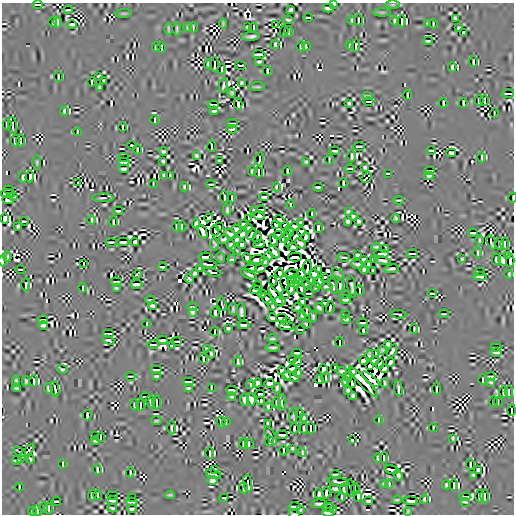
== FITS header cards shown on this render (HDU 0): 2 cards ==
NAXIS1  =                  512
NAXIS2  =                  512

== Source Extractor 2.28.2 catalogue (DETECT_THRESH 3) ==
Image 512 x 512 px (HDU 0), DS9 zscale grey, 1 PNG px = 1 image px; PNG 516 x 516 px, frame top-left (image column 1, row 512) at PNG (2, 3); each listed source drawn as its Kron ellipse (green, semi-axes under 4 px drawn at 4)
Background -6.35e-08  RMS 4.3e-06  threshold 1.29e-05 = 3 sigma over >= 5 px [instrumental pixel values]
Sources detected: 1057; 53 with non-positive FLUX_AUTO (blend fragments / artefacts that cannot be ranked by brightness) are neither listed nor drawn; of the other 1004, the 500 brightest by FLUX_AUTO listed and drawn (504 fainter detections omitted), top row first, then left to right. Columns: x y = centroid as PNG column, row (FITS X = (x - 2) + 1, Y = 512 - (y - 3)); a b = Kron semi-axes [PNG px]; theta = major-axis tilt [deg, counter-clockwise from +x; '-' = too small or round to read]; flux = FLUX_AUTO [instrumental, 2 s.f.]
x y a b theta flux
334 4 3 3 - 3.8e-04
38 5 5 2 - 4.5e-04
393 5 7 3 0 3.8e-04
328 8 6 3 -1 8.7e-04
68 10 4 2 - 4.3e-04
291 10 4 3 - 5.1e-04
382 12 9 3 0 4.0e-04
124 13 8 3 5 4.1e-04
308 17 4 2 - 5.1e-04
455 18 3 3 - 4.2e-04
288 20 5 2 - 4.9e-04
352 20 5 2 - 3.7e-04
358 20 5 2 - 4.9e-04
394 21 4 2 - 5.2e-04
402 21 6 2 90 1.3e-03
53 22 5 2 - 6.1e-04
58 22 6 2 -83 4.1e-04
427 23 3 2 - 4.4e-04
223 24 5 2 - 4.2e-04
276 24 2 2 - 6.3e-04
433 24 4 2 - 5.6e-04
72 25 5 2 - 7.8e-04
188 27 4 2 - 4.2e-04
193 27 5 2 - 4.9e-04
248 27 4 3 - 5.1e-04
253 27 4 2 - 4.5e-04
459 28 4 4 - 5.0e-04
168 29 6 2 -90 4.1e-04
177 29 6 2 -88 4.6e-04
284 31 6 2 76 4.9e-04
289 31 5 2 - 4.6e-04
464 33 4 3 - 4.3e-04
251 36 9 3 6 9.3e-04
428 41 5 2 - 3.7e-04
275 44 5 2 - 4.0e-04
301 46 5 2 - 7.4e-04
306 46 4 2 - 3.7e-04
350 46 4 2 - 3.8e-04
356 46 6 2 85 4.4e-04
156 47 5 3 - 5.8e-04
161 47 5 2 - 3.9e-04
259 54 7 2 0 1.9e-03
259 62 4 3 - 4.8e-04
473 62 5 2 - 4.9e-04
208 64 4 3 - 4.6e-04
214 64 7 2 89 5.5e-04
240 65 5 2 - 1.2e-03
452 67 5 3 - 6.0e-04
222 69 5 2 - 6.4e-04
267 71 5 2 - 4.0e-04
58 76 5 2 - 4.3e-04
99 76 4 3 - 4.2e-04
104 81 4 3 - 4.7e-04
92 82 4 2 - 5.7e-04
241 83 3 3 - 3.7e-04
223 86 7 2 80 5.1e-04
257 87 8 2 2 4.9e-04
99 88 4 3 - 4.3e-04
231 93 4 3 - 3.7e-04
508 94 6 2 -1 5.1e-04
407 95 4 2 - 4.3e-04
367 96 5 2 - 3.7e-04
479 100 5 3 - 7.1e-04
485 100 5 2 - 4.8e-04
368 101 5 2 - 1.4e-03
349 103 3 3 - 4.2e-04
443 103 5 2 - 4.6e-04
463 103 5 2 - 4.0e-04
213 104 6 2 -1 7.5e-04
238 104 6 2 -86 4.5e-04
64 111 4 2 - 4.9e-04
214 111 4 3 - 4.8e-04
494 113 5 2 - 4.3e-04
155 120 5 2 - 6.8e-04
232 123 5 2 - 4.2e-04
7 124 5 3 - 9.1e-04
13 125 8 2 -84 5.5e-04
122 127 4 2 - 3.7e-04
232 129 5 2 - 4.2e-04
77 132 4 2 - 3.9e-04
15 141 6 3 -88 8.7e-04
21 141 6 2 -90 4.7e-04
132 145 4 2 - 5.3e-04
211 146 5 2 - 4.0e-04
359 146 6 2 1 7.1e-04
137 150 5 2 - 3.8e-04
431 150 4 2 - 4.3e-04
163 151 4 3 - 4.3e-04
335 151 5 2 - 5.5e-04
451 153 5 3 - 7.6e-04
196 155 4 3 - 4.8e-04
352 156 6 2 90 6.6e-04
124 157 5 2 - 6.3e-04
482 157 5 2 - 4.8e-04
259 159 7 2 82 4.4e-04
329 159 5 2 - 4.5e-04
163 161 3 3 - 4.3e-04
220 161 3 3 - 3.8e-04
37 162 7 3 -89 3.9e-04
124 162 6 2 0 4.4e-04
306 162 4 3 - 4.3e-04
365 167 4 3 - 4.0e-04
350 168 5 2 - 4.8e-04
124 169 5 3 - 7.7e-04
252 171 5 3 - 4.9e-04
287 171 5 2 - 4.2e-04
430 171 5 2 - 4.5e-04
258 172 6 2 -90 7.2e-04
388 173 4 2 - 4.5e-04
164 175 4 3 - 5.1e-04
171 175 3 3 - 4.1e-04
429 176 4 3 - 5.0e-04
23 177 5 3 - 6.3e-04
30 177 5 2 - 1.4e-03
366 178 6 2 45 4.1e-04
78 182 2 2 - 4.3e-04
343 183 5 2 - 5.0e-04
153 184 4 2 - 3.8e-04
211 184 5 2 - 4.0e-04
184 187 4 2 - 3.9e-04
276 187 4 2 - 4.2e-04
318 187 5 2 - 4.8e-04
8 189 5 2 - 4.4e-04
8 193 7 2 -2 1.0e-03
14 196 3 2 - 3.8e-04
224 197 6 2 -83 6.3e-04
264 197 5 3 - 7.8e-04
103 198 11 2 0 7.2e-04
232 198 5 2 - 5.5e-04
513 198 5 2 - 5.2e-04
8 200 6 3 -6 4.5e-04
399 200 5 2 - 4.2e-04
290 205 4 2 - 4.1e-04
227 210 6 3 -86 5.9e-04
254 210 3 3 - 4.9e-04
261 210 4 2 - 4.2e-04
118 211 5 2 - 3.9e-04
348 211 4 3 - 3.9e-04
312 214 4 2 - 4.1e-04
259 216 5 4 - 5.2e-04
353 216 4 3 - 5.5e-04
5 218 5 3 - 1.1e-03
208 218 4 3 - 6.2e-04
395 218 4 3 - 4.5e-04
249 219 3 2 - 5.3e-04
92 220 5 2 - 3.8e-04
279 220 5 3 - 5.0e-04
24 221 4 2 - 7.0e-04
348 221 4 3 - 4.2e-04
358 221 4 3 - 4.3e-04
113 222 5 2 - 4.2e-04
301 222 4 3 - 5.1e-04
196 224 5 3 - 5.5e-04
243 224 4 3 - 4.6e-04
276 225 4 3 - 7.7e-04
18 226 4 3 - 4.5e-04
177 226 5 2 - 1.1e-03
182 226 5 2 - 4.7e-04
285 226 4 3 - 4.5e-04
295 226 5 3 - 4.4e-04
219 227 3 2 - 6.6e-04
248 228 4 4 - 7.8e-04
318 228 5 3 - 1.7e-03
236 229 5 4 - 7.2e-04
215 230 5 2 - 8.8e-04
289 231 5 3 - 6.4e-04
301 231 4 3 - 1.0e-03
202 232 7 3 -67 1.2e-03
473 233 5 2 - 3.9e-04
230 234 7 3 -27 4.6e-04
242 234 5 4 - 9.8e-04
252 234 6 2 64 4.6e-04
278 235 4 3 - 6.6e-04
287 235 2 2 - 1.9e-03
306 237 5 3 - 9.0e-04
257 238 6 2 82 4.4e-04
285 238 5 3 - 1.7e-03
224 239 5 4 - 4.2e-04
237 239 4 4 - 8.5e-04
274 240 6 3 -79 3.8e-04
479 240 5 2 - 3.7e-04
111 242 5 2 - 6.5e-04
123 242 6 2 1 4.2e-04
135 242 4 4 - 5.1e-04
491 242 7 2 -74 3.7e-04
288 243 4 3 - 1.2e-03
300 243 6 3 -38 6.3e-04
214 244 6 3 -83 4.6e-04
259 244 6 2 4 3.9e-03
499 244 6 2 -87 1.1e-03
505 244 6 2 90 8.0e-04
231 245 6 4 -58 5.9e-04
242 245 4 4 - 7.7e-04
293 247 5 4 - 4.0e-04
376 247 4 3 - 4.0e-04
384 249 4 2 - 4.9e-04
236 250 5 2 - 3.8e-04
274 252 7 3 -52 7.9e-04
412 253 6 2 1 6.1e-04
478 253 5 2 - 4.5e-04
381 254 7 2 -4 2.0e-03
357 255 4 3 - 6.1e-04
507 255 3 3 - 3.8e-04
269 256 4 3 - 5.4e-04
7 257 5 3 - 3.8e-04
205 257 6 3 7 8.8e-04
220 257 5 3 - 4.1e-04
295 257 7 3 -1 1.4e-03
343 257 6 2 -5 3.8e-04
247 258 4 3 - 6.5e-04
232 259 4 2 - 4.0e-04
364 259 4 3 - 5.9e-04
373 259 3 3 - 3.7e-04
462 259 4 3 - 3.8e-04
496 259 5 3 - 9.0e-04
257 260 7 3 5 1.1e-03
383 260 8 2 -10 6.9e-04
503 260 6 3 -74 8.1e-04
2 261 6 2 -90 9.3e-04
264 261 5 4 - 4.7e-04
510 261 6 2 -90 7.0e-04
84 263 2 2 - 4.7e-04
209 264 8 2 -6 7.0e-04
357 264 7 3 -8 3.7e-04
369 264 4 3 - 5.6e-04
162 267 4 2 - 4.5e-04
307 267 7 2 82 2.0e-03
200 268 3 3 - 4.4e-04
251 268 6 2 13 1.2e-03
260 268 5 3 - 5.4e-04
20 269 5 2 - 5.6e-04
319 269 4 4 - 1.0e-03
392 269 7 2 8 7.6e-04
364 270 4 3 - 4.5e-04
373 271 4 3 - 5.8e-04
480 271 5 2 - 8.0e-04
212 272 8 2 -18 5.0e-04
195 273 4 4 - 5.4e-04
280 273 5 3 - 1.9e-03
137 274 5 2 - 4.8e-04
249 274 8 2 -29 7.5e-04
291 274 6 3 14 1.2e-03
302 274 5 3 - 9.5e-04
314 274 5 4 - 6.3e-04
337 274 6 2 -35 4.0e-04
509 274 4 2 - 3.9e-04
324 277 4 2 - 3.9e-04
480 277 6 2 -2 1.0e-03
295 278 4 2 - 6.9e-04
189 279 5 3 - 4.4e-04
273 281 5 3 - 1.1e-03
291 281 5 2 - 4.7e-04
300 281 3 2 - 4.2e-04
311 281 4 2 - 4.0e-04
319 281 7 3 68 4.2e-04
116 282 5 2 - 4.3e-04
285 283 8 3 -85 9.7e-04
306 283 4 3 - 4.3e-04
136 284 6 2 1 8.5e-04
296 284 3 2 - 3.9e-04
26 285 6 2 90 6.5e-04
258 286 4 2 - 5.0e-04
333 286 8 3 -76 3.7e-04
340 286 6 2 88 4.5e-04
316 287 5 3 - 5.1e-04
327 287 6 2 -1 4.6e-04
352 287 11 3 -83 5.4e-04
83 288 5 2 - 5.9e-04
116 288 4 2 - 3.7e-04
291 289 5 3 - 4.4e-04
301 289 5 2 - 6.4e-04
256 290 6 3 9 1.4e-03
359 290 5 2 - 3.8e-04
308 293 5 2 - 5.5e-04
432 293 4 2 - 7.0e-04
262 294 4 3 - 1.2e-03
285 294 4 2 - 2.6e-03
345 294 5 2 - 5.8e-04
276 297 11 3 -57 9.3e-04
267 299 7 3 -45 1.1e-03
150 300 5 2 - 5.4e-04
345 300 5 2 - 9.2e-04
280 301 6 3 -7 9.6e-04
302 302 4 4 - 8.3e-04
325 303 4 3 - 1.3e-03
222 304 7 2 -72 3.9e-04
272 305 5 3 - 4.5e-04
152 306 4 3 - 5.0e-04
192 307 5 2 - 6.8e-04
297 307 5 3 - 5.2e-04
319 308 5 3 - 5.8e-04
330 308 6 2 79 3.7e-04
233 309 6 3 90 4.6e-04
307 311 5 2 - 1.1e-03
215 312 5 3 - 5.9e-04
241 312 9 3 -86 6.6e-04
192 313 4 2 - 5.0e-04
345 314 4 2 - 4.5e-04
399 314 8 2 -6 4.8e-04
444 314 5 2 - 3.7e-04
302 316 4 3 - 4.0e-04
313 316 5 3 - 5.5e-04
272 318 5 3 - 7.8e-04
281 318 5 3 - 5.5e-03
346 319 5 2 - 7.1e-04
43 320 5 2 - 6.5e-04
287 322 3 2 - 8.2e-04
363 323 5 2 - 5.3e-04
147 324 4 2 - 4.2e-04
306 324 4 3 - 4.8e-04
43 325 4 3 - 4.4e-04
243 325 6 3 -2 6.6e-04
286 326 7 2 -2 5.2e-04
228 328 4 3 - 4.1e-04
300 329 5 2 - 6.3e-04
414 329 5 2 - 6.3e-04
363 331 4 2 - 4.0e-04
215 332 5 2 - 1.1e-03
108 334 6 2 0 7.5e-04
272 339 5 2 - 4.8e-04
108 340 6 3 -19 3.8e-04
162 340 5 2 - 7.5e-04
177 341 5 2 - 6.7e-04
339 342 5 2 - 4.4e-04
388 344 4 4 - 5.7e-04
153 345 6 2 0 4.1e-04
172 345 4 2 - 3.8e-04
496 347 5 2 - 4.5e-04
273 348 7 2 -1 6.7e-04
207 349 4 3 - 4.2e-04
382 350 5 3 - 4.9e-04
392 351 7 3 60 5.3e-04
496 352 6 2 0 8.5e-04
211 353 5 2 - 3.7e-04
297 353 5 2 - 4.5e-04
376 353 4 2 - 4.3e-04
370 356 5 3 - 4.0e-04
203 359 5 2 - 5.9e-04
292 359 4 2 - 5.3e-04
364 360 5 4 - 6.3e-04
375 360 4 3 - 1.3e-03
238 361 5 2 - 5.7e-04
297 361 4 2 - 4.9e-04
390 362 5 3 - 5.0e-04
380 364 5 3 - 1.1e-03
370 366 4 3 - 4.2e-03
335 368 4 2 - 4.5e-04
62 369 5 3 - 4.0e-04
292 369 4 3 - 2.2e-03
323 369 5 3 - 5.2e-04
384 369 5 3 - 8.3e-04
156 370 6 2 0 5.1e-04
282 370 4 3 - 5.3e-04
342 371 5 3 - 5.0e-04
352 372 4 3 - 7.8e-04
298 373 4 3 - 4.5e-04
130 376 5 2 - 4.1e-04
156 376 4 3 - 3.9e-04
287 376 5 3 - 1.1e-03
291 376 8 2 -21 3.7e-04
491 376 5 2 - 6.3e-04
348 377 4 3 - 3.7e-04
326 378 5 2 - 3.8e-04
370 379 11 3 -39 8.7e-04
319 380 4 3 - 4.0e-04
483 380 5 2 - 7.0e-04
16 381 6 2 -88 5.1e-04
26 381 5 3 - 4.7e-04
34 381 6 2 -90 8.3e-04
345 381 4 3 - 3.7e-04
188 382 6 2 0 4.9e-04
363 382 20 3 -47 3.6e-03
491 382 3 2 - 3.7e-04
257 383 4 4 - 5.3e-04
269 383 5 3 - 8.7e-04
352 383 5 3 - 1.7e-03
385 383 4 2 - 4.4e-04
250 384 4 2 - 5.5e-04
211 387 4 2 - 3.7e-04
16 388 4 3 - 4.9e-04
48 388 5 3 - 5.4e-04
188 388 4 3 - 3.7e-04
277 388 5 3 - 5.9e-04
55 389 7 2 -79 7.2e-04
398 389 7 2 -87 1.1e-03
436 389 6 2 89 5.4e-04
232 390 6 2 -6 5.2e-04
348 390 4 3 - 4.8e-04
503 392 6 2 -89 1.1e-03
509 392 5 2 - 9.7e-04
260 394 5 2 - 7.2e-04
353 396 4 3 - 4.4e-04
146 397 5 2 - 5.3e-04
232 397 4 2 - 3.7e-04
251 399 6 3 -79 9.6e-04
244 400 6 3 -84 8.3e-04
261 401 3 3 - 4.3e-04
151 402 7 2 -80 5.9e-04
156 402 7 2 -87 5.2e-04
493 402 5 2 - 5.3e-04
498 402 5 2 - 3.8e-04
277 403 5 2 - 6.8e-04
282 403 8 2 90 5.4e-04
134 405 5 2 - 7.0e-04
140 405 5 2 - 5.5e-04
268 407 4 3 - 6.1e-04
511 410 6 2 88 5.1e-04
300 413 5 2 - 5.9e-04
87 415 5 2 - 6.1e-04
293 416 7 3 83 5.2e-04
304 418 4 3 - 3.9e-04
379 420 4 2 - 4.3e-04
156 421 5 2 - 4.1e-04
221 422 5 2 - 5.5e-04
226 422 4 2 - 3.8e-04
268 423 3 3 - 3.8e-04
171 428 7 2 -88 5.6e-04
294 428 5 2 - 3.8e-04
304 428 5 3 - 5.6e-04
310 428 6 2 -90 8.0e-04
433 428 4 2 - 4.3e-04
271 435 10 2 -59 4.8e-04
282 435 5 2 - 7.9e-04
95 436 3 2 - 3.8e-04
100 437 5 2 - 5.1e-04
453 438 4 2 - 3.7e-04
352 440 3 3 - 4.4e-04
95 441 4 2 - 4.1e-04
269 441 5 2 - 4.0e-04
243 444 5 2 - 8.7e-04
249 444 5 2 - 7.7e-04
292 448 3 3 - 3.8e-04
283 450 5 2 - 5.6e-04
19 452 6 2 -32 4.7e-04
302 452 4 2 - 4.1e-04
26 453 12 2 50 4.3e-04
210 453 6 2 -90 7.1e-04
378 458 4 3 - 5.2e-04
384 458 5 2 - 5.2e-04
30 459 5 2 - 4.2e-04
17 460 5 2 - 5.5e-04
63 464 5 2 - 5.4e-04
470 464 5 2 - 4.4e-04
97 469 5 2 - 4.3e-04
215 469 2 2 - 4.3e-04
391 470 7 2 -14 8.9e-04
478 470 4 3 - 7.7e-04
130 472 5 2 - 4.1e-04
213 474 8 2 -20 5.7e-04
335 474 5 2 - 6.4e-04
398 475 5 3 - 4.8e-04
473 475 3 3 - 4.1e-04
212 480 5 3 - 4.6e-04
338 482 11 2 -11 6.7e-04
248 483 8 2 -80 1.3e-03
383 484 3 3 - 4.4e-04
389 484 4 2 - 4.8e-04
446 485 4 3 - 4.9e-04
454 485 6 2 -89 1.1e-03
19 487 4 2 - 3.9e-04
244 488 5 2 - 5.3e-04
350 488 9 2 -82 1.6e-03
335 489 6 3 -6 5.6e-04
344 489 5 3 - 5.1e-04
355 489 5 2 - 4.2e-04
326 493 6 2 85 4.7e-04
319 494 5 3 - 4.1e-04
92 495 5 3 - 9.3e-04
98 495 5 2 - 3.7e-04
112 495 5 2 - 8.7e-04
170 495 4 3 - 4.2e-04
358 496 5 2 - 4.0e-04
479 496 6 2 -90 1.7e-03
485 496 6 2 -89 1.3e-03
132 497 4 2 - 3.9e-04
342 497 5 2 - 4.1e-04
465 497 6 2 0 5.0e-04
224 498 4 2 - 4.2e-04
424 499 4 3 - 4.6e-04
397 500 5 2 - 4.1e-04
56 501 5 2 - 5.6e-04
112 501 6 2 -2 1.1e-03
368 501 5 3 - 5.1e-04
411 501 7 3 -3 6.6e-04
132 502 6 2 0 3.9e-04
465 502 5 2 - 4.4e-04
319 504 8 3 1 8.9e-04
295 506 6 2 0 1.6e-03
328 507 6 2 0 1.4e-03
44 508 5 2 - 5.0e-04
49 508 5 2 - 5.1e-04
112 508 5 3 - 4.3e-04
132 509 5 3 - 4.7e-04
300 510 3 3 - 3.9e-04
334 510 3 2 - 4.4e-04
32 511 4 2 - 3.8e-04
37 511 5 2 - 4.1e-04
408 511 4 3 - 3.8e-04
328 513 6 3 0 2.2e-03
294 514 6 2 -5 4.3e-04
At the frame edge (FLAGS 8, measured only in part): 7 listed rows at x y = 334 4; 58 22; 513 198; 2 261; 132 509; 328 513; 294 514
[504 fainter detections neither listed nor drawn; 53 non-positive-flux detections neither listed nor drawn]